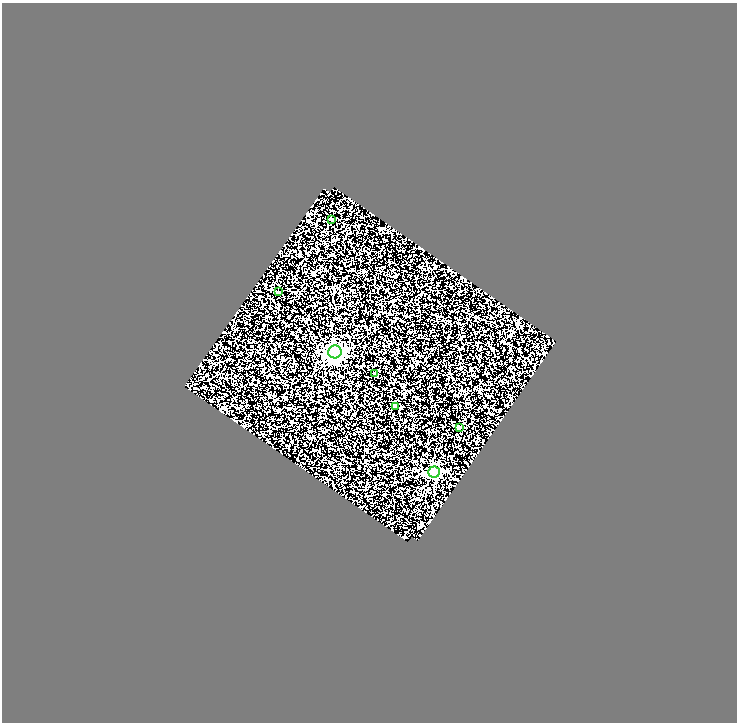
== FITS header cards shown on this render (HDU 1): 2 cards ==
NAXIS1  =                  735
NAXIS2  =                  720

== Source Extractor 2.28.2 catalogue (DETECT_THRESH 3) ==
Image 735 x 720 px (HDU 1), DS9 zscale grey, 1 PNG px = 1 image px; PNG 739 x 724 px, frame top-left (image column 1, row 720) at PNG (2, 3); each listed source drawn as its Kron ellipse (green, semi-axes under 4 px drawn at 4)
Background 1.49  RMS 2.8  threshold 8.36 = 3 sigma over >= 5 px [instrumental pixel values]
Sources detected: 7; all 7 listed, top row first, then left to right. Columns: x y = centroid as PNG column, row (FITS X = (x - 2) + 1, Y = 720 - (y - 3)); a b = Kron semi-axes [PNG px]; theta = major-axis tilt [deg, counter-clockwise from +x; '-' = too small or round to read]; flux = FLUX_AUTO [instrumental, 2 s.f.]
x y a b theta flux
331 220 3 3 - 500
279 292 3 2 - 200
335 352 6 6 - 83000
375 374 3 3 - 340
396 406 4 3 - 630
459 427 3 2 - 190
434 472 6 5 - 31000